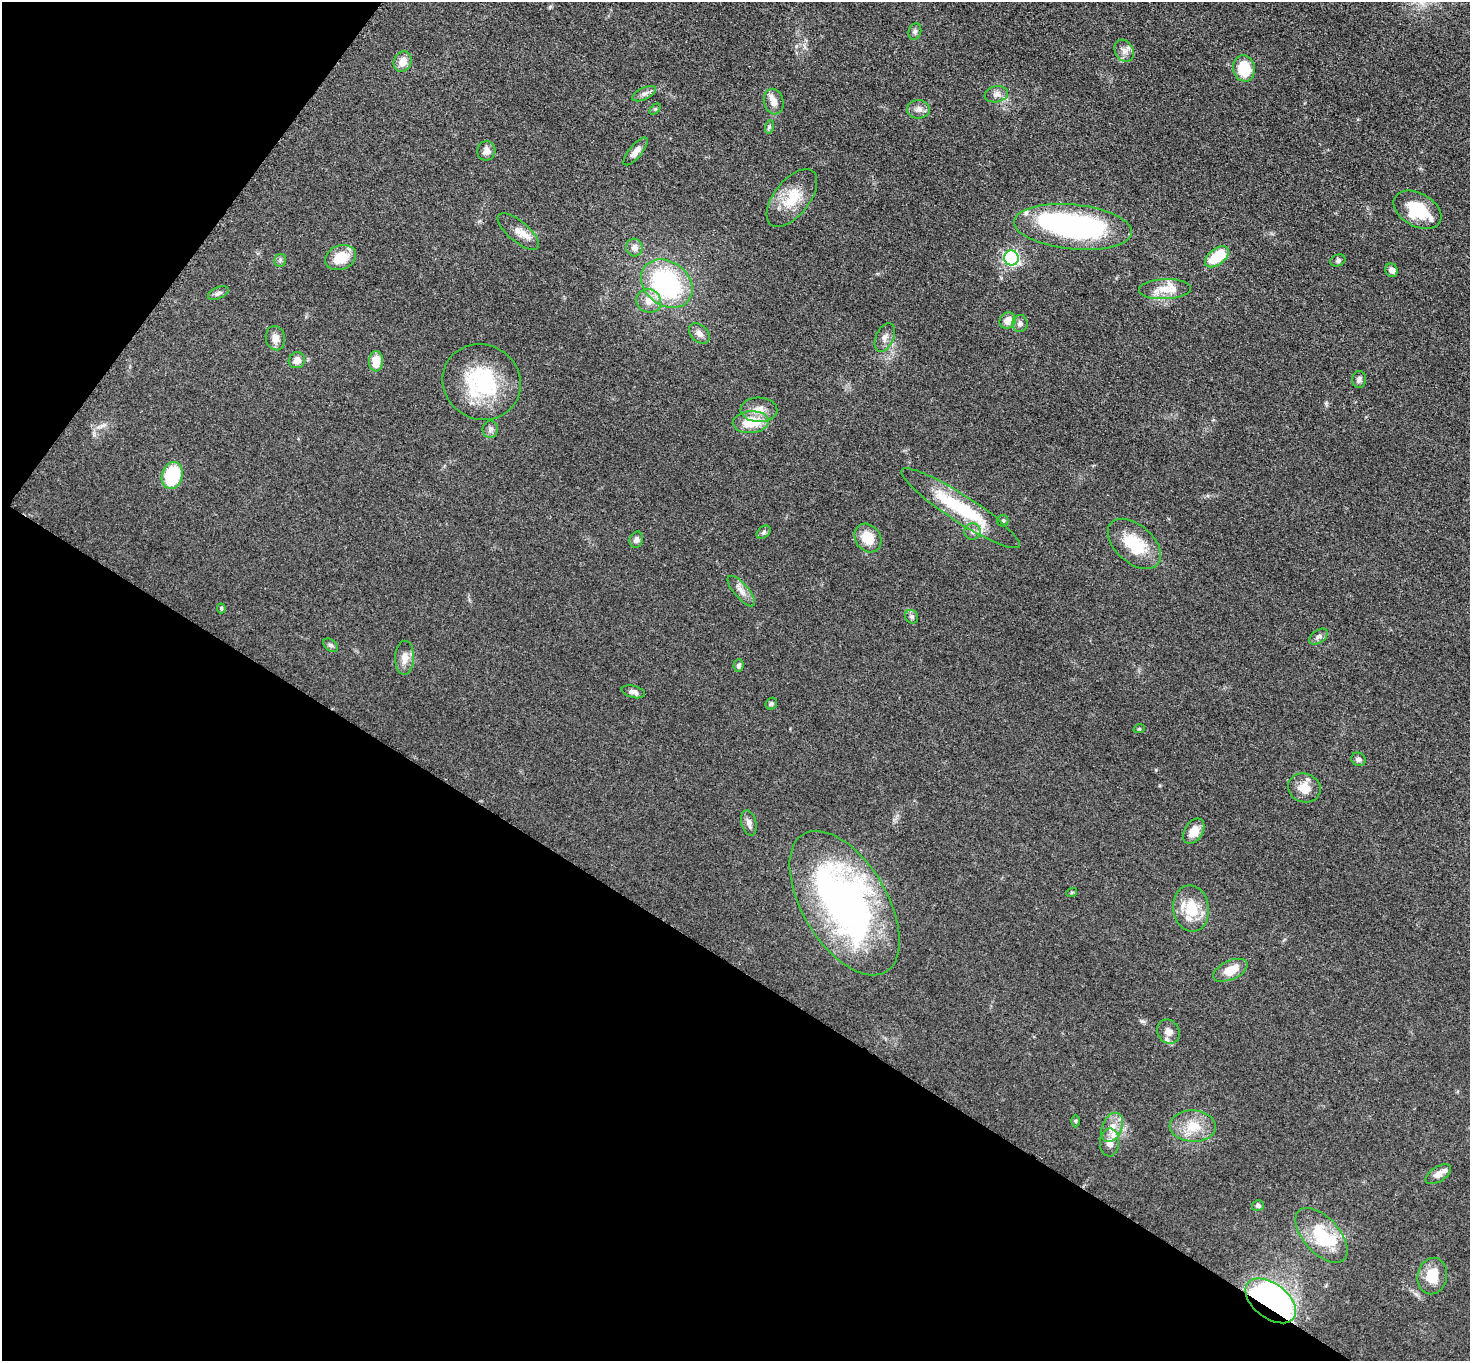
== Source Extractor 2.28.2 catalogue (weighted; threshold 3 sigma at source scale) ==
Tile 9 of 4 x 4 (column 1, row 3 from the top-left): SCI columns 13-1480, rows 1519-2877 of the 5891 x 5895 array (HDU 1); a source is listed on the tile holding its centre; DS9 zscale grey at full resolution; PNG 1472 x 1363 px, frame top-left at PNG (2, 2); each listed source drawn as its Kron ellipse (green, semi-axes under 4 px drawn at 4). Shown black and unused: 34% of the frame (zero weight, under 3 of 5 exposures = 1% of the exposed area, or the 3 px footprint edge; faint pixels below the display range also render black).
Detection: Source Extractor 2.28.2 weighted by HDU 2 'WHT'; one run over the whole footprint, this tile lists its part. Background 0.0481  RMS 0.0052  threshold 0.0233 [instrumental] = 3 sigma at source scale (4.5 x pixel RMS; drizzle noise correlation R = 1.50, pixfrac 1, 0.05/0.05 arcsec/px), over >= 5 px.
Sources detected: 79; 1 inside a brighter object's white glare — neither listed nor drawn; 3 inside a brighter listed object's ellipse — not listed separately; the other 75 listed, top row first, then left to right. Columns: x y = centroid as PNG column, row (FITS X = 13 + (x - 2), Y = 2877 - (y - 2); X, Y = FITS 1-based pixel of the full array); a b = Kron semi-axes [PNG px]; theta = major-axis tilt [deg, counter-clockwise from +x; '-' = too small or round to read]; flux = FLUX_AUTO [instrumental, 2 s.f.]
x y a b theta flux
915 31 8 6 74 1.3
1124 51 11 9 -62 3.1
403 62 10 8 66 5.5
1244 68 13 11 -76 17
644 94 13 6 25 2
996 94 12 8 11 2.6
774 102 13 10 -76 3.7
655 109 6 4 45 0.69
919 109 11 9 -1 2.8
769 127 7 4 72 0.85
486 151 10 9 - 2.8
636 151 17 6 50 3.3
792 198 34 18 52 16
1417 210 26 16 -29 19
1073 227 59 22 -5 110
518 232 25 10 -40 6
634 247 9 8 - 3.1
341 257 16 12 21 11
1217 257 14 8 37 17
1011 258 7 7 - 99
280 260 6 5 - 1.1
1338 260 8 6 23 1.1
1392 270 7 6 - 2.3
667 284 28 22 -38 71
1165 289 26 10 2 8.7
218 293 11 5 25 1.5
649 301 13 11 -33 5.8
1007 320 8 7 - 5.1
1020 323 8 8 - 2
699 333 12 8 -44 2.8
885 337 15 9 66 3.2
275 338 12 9 -76 4.2
297 360 8 7 - 3.4
376 361 10 7 88 8.8
1359 379 8 7 - 1.8
482 382 40 37 -31 44
759 410 18 12 -2 6.4
751 422 18 11 3 15
490 429 9 7 81 1.9
172 475 14 10 76 28
961 508 70 13 -33 36
1003 521 6 5 - 0.9
763 532 8 5 41 1.1
972 532 8 8 - 2.2
868 538 15 12 -55 10
636 540 8 6 70 1.9
1134 544 31 19 -42 20
741 591 19 7 -50 3.7
221 608 5 4 - 0.8
912 617 7 6 - 1.3
1318 637 10 6 35 1.6
331 645 8 5 -39 1.2
405 658 17 9 89 4.8
738 666 6 5 - 1.4
633 692 12 6 -14 2.2
771 704 6 5 - 0.96
1139 729 6 3 18 0.52
1358 759 7 6 - 1.5
1304 788 16 14 -20 7.5
749 823 13 7 -76 2.3
1194 831 14 9 57 6.2
1072 892 5 3 - 0.57
845 903 80 42 -59 210
1191 909 23 18 -81 15
1230 970 18 9 25 8.8
1168 1032 12 11 - 3.8
1075 1121 6 4 -90 0.67
1193 1126 23 15 -2 12
1112 1127 15 10 67 6
1110 1142 14 9 89 4.4
1438 1174 14 7 32 4
1258 1206 6 5 - 1.2
1321 1235 33 18 -48 24
1432 1276 18 14 77 12
1271 1301 29 17 -37 220
Overlapping masked pixels (flux is a lower limit): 1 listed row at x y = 1271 1301
Unlisted compact peaks at least as high as the median listed source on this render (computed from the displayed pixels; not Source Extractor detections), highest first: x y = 1142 1021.